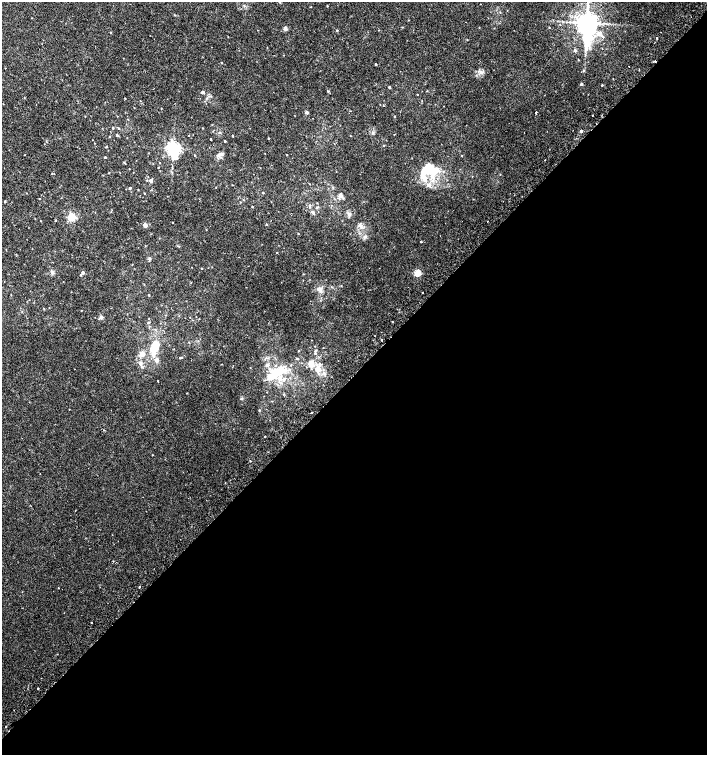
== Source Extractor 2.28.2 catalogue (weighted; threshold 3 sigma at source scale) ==
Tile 15 of 4 x 4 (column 3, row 4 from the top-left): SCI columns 2999-4407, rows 37-1542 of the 6060 x 6084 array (HDU 1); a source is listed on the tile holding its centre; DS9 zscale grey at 2 x 2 block average (1 PNG px = mean of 2 x 2 image px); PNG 709 x 757 px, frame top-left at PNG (2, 2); no overlay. Shown black and unused: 50% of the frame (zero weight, under 2 of 3 exposures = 2% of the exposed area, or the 3 px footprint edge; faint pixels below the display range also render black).
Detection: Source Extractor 2.28.2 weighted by HDU 2 'WHT'; one run over the whole footprint, this tile lists its part. Background 0.00538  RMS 0.0026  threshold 0.0118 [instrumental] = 3 sigma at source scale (4.5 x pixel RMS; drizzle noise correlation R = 1.50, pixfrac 1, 0.0396/0.0396 arcsec/px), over >= 5 px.
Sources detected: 129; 2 inside a brighter object's white glare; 3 cosmic-ray / hot-pixel residue — not listed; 6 inside a brighter listed object's ellipse — not listed separately; the other 118 listed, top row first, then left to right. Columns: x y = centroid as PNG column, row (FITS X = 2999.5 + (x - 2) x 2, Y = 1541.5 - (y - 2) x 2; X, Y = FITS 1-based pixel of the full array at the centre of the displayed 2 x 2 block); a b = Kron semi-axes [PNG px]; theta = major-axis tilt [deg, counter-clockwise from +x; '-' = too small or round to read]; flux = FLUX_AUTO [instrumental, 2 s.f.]
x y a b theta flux
327 6 3 2 - 0.3
175 15 3 2 - 0.35
587 23 7 5 -86 740
549 27 2 2 - 0.28
285 28 5 4 - 1.4
337 30 3 2 - 0.37
111 33 2 2 - 0.26
599 34 7 6 - 2.8
657 38 2 2 - 4.4
575 50 3 3 - 1.3
578 60 2 2 - 0.29
222 63 2 2 - 0.37
376 64 2 2 - 0.61
583 70 3 3 - 0.64
480 72 4 2 - 0.84
581 84 3 3 - 0.91
602 85 2 2 - 0.46
389 87 2 2 - 0.8
328 91 3 3 - 0.55
203 92 4 3 - 0.92
417 94 2 2 - 0.26
125 98 2 2 - 0.26
134 108 2 2 - 0.2
306 112 4 3 - 1.1
536 112 2 2 - 1.8
592 115 2 2 - 0.29
395 117 2 2 - 0.48
128 119 2 2 - 0.3
113 128 2 2 - 0.49
119 128 3 2 - 0.46
203 128 2 2 - 0.27
581 131 2 2 - 14
220 133 3 3 - 0.58
117 135 4 2 - 0.58
189 135 2 2 - 0.7
232 135 2 2 - 0.47
110 137 3 2 - 0.32
268 138 2 2 - 0.37
211 139 2 2 - 5.4
225 141 2 2 - 0.5
383 145 3 2 - 0.29
106 146 3 2 - 0.35
173 149 4 4 - 200
222 154 6 2 -34 0.74
195 155 3 2 - 0.27
462 156 2 2 - 0.26
105 157 2 2 - 0.62
545 160 2 2 - 0.26
160 163 2 2 - 0.25
158 167 2 2 - 0.31
172 167 3 2 - 0.35
433 170 17 12 -44 13
423 177 16 7 -74 6.6
147 180 3 2 - 0.37
151 181 4 4 - 1.3
130 188 3 2 - 0.71
138 190 3 2 - 0.26
263 193 2 2 - 0.6
340 196 3 2 - 7.3
39 199 2 2 - 0.26
5 201 3 2 - 0.44
240 202 3 2 - 0.25
310 205 4 3 - 0.78
252 207 2 2 - 0.39
317 207 5 3 - 0.97
313 212 5 3 - 1.5
349 214 5 3 - 1.1
71 217 3 3 - 41
55 220 2 2 - 0.29
41 221 3 2 - 0.21
487 221 2 2 - 0.32
266 224 2 2 - 0.41
145 225 6 4 -8 1.4
298 234 2 2 - 0.29
421 242 2 2 - 1
277 253 2 2 - 0.22
150 259 4 3 - 0.75
132 264 2 2 - 0.23
202 268 2 2 - 0.3
52 272 5 3 - 0.97
83 273 3 2 - 1.5
417 273 3 3 - 20
303 274 3 2 - 0.23
81 275 2 2 - 0.45
341 286 3 2 - 0.26
319 289 7 6 - 2.5
422 292 2 2 - 0.53
149 295 2 2 - 0.43
81 311 2 2 - 0.24
101 317 5 4 - 1.2
148 322 4 3 - 0.55
392 322 2 2 - 1.1
381 340 2 2 - 1.9
155 348 12 10 54 11
315 353 3 3 - 0.62
142 354 7 6 - 2.8
181 357 3 3 - 0.53
297 359 3 3 - 0.54
156 360 6 6 - 2.2
140 363 5 5 - 1.5
311 363 9 8 - 4.8
266 365 4 3 - 0.87
280 370 20 9 49 12
320 370 6 4 -9 2.5
158 381 2 2 - 0.31
284 394 3 2 - 0.4
69 409 2 2 - 0.21
259 410 2 2 - 0.42
311 413 2 2 - 1
104 430 2 2 - 0.21
265 436 2 2 - 0.28
152 455 2 2 - 0.26
250 461 3 2 - 0.41
40 474 2 2 - 0.22
139 587 2 2 - 0.92
58 588 2 2 - 0.6
91 622 2 2 - 1.3
38 688 2 2 - 1.8
Diffuse or blended objects may show on this block-average render without a row.